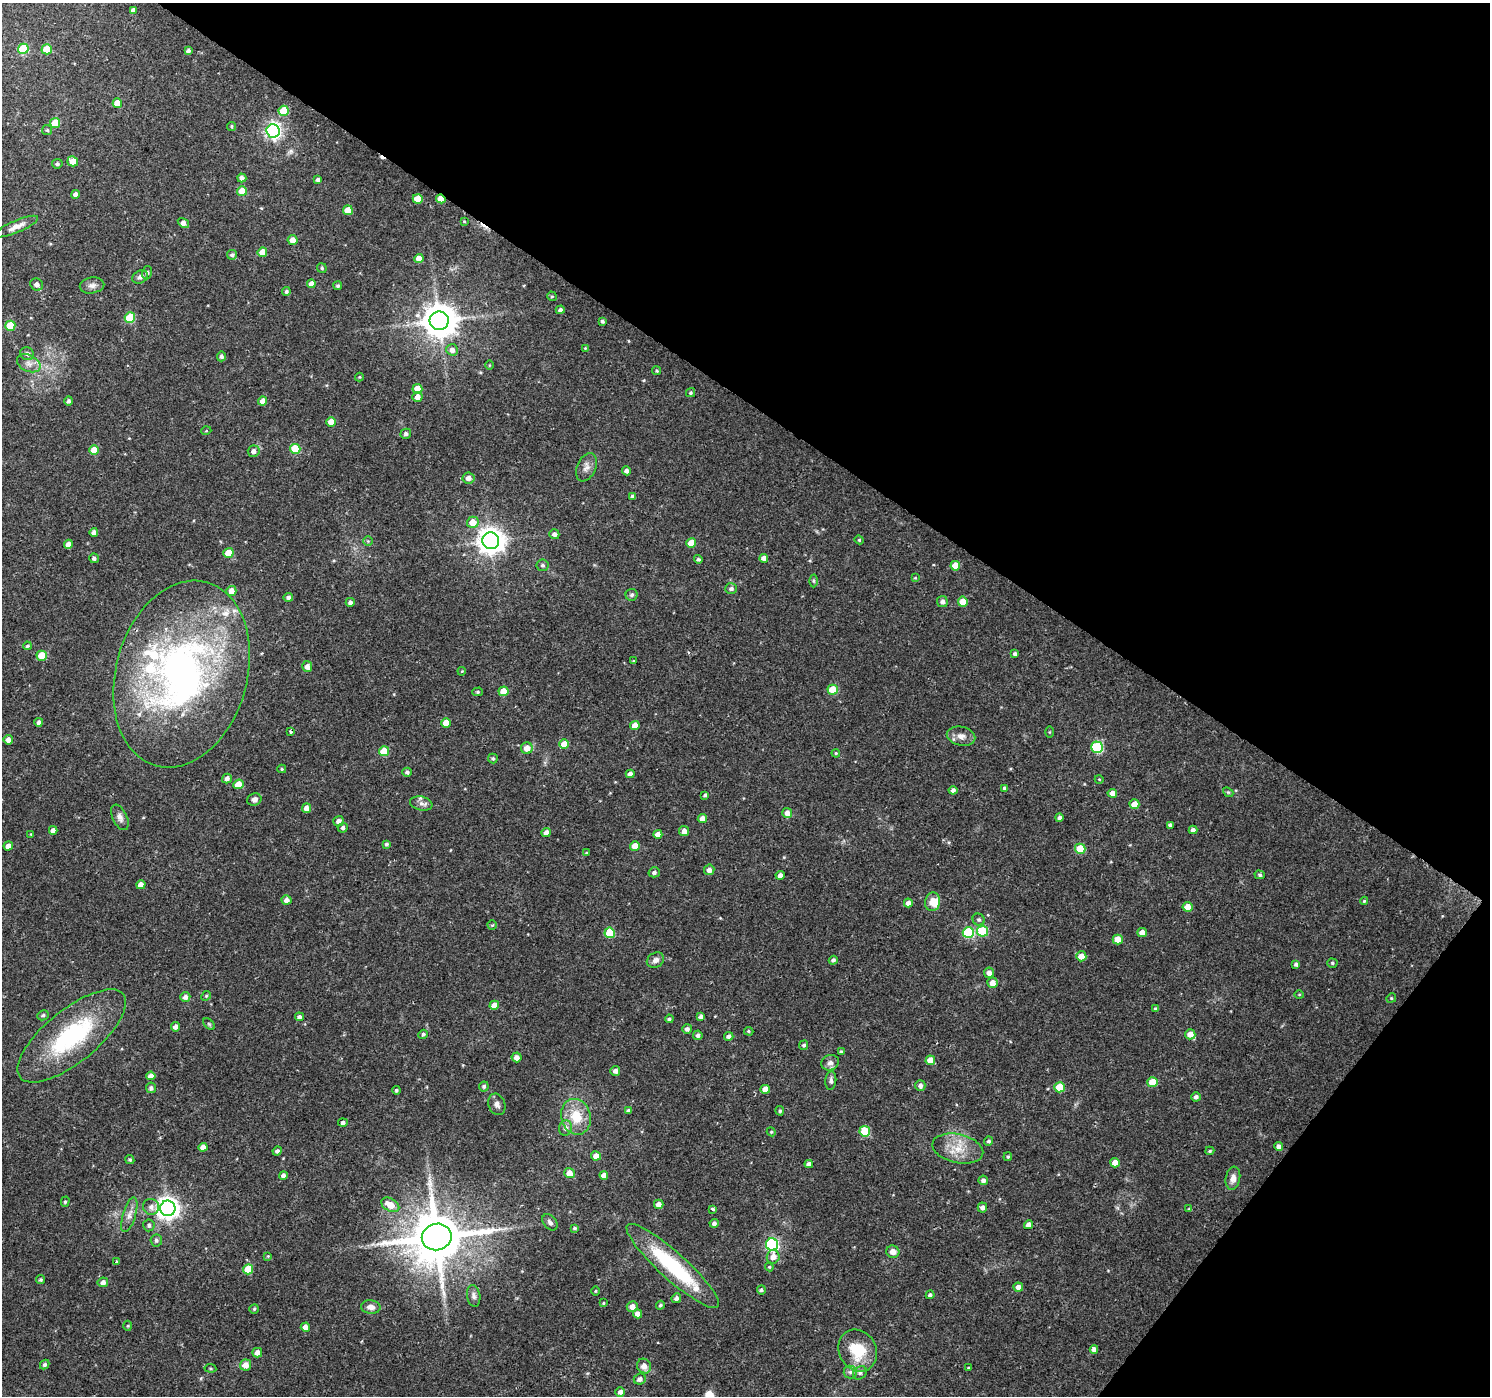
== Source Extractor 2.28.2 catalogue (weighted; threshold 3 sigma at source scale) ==
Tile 8 of 4 x 4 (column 4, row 2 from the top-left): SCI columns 4467-5954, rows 2971-4364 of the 5961 x 6007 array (HDU 1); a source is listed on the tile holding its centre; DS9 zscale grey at full resolution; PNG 1492 x 1398 px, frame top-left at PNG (2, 3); each listed source drawn as its Kron ellipse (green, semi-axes under 4 px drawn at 4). Shown black and unused: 34% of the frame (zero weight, under 2 of 3 exposures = <1% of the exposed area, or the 3 px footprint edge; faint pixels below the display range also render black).
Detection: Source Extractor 2.28.2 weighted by HDU 2 'WHT'; one run over the whole footprint, this tile lists its part. Background 0.0257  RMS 0.0035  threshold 0.0158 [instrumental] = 3 sigma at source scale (4.5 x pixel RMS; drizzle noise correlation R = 1.50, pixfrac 1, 0.0396/0.0396 arcsec/px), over >= 5 px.
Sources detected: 287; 1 inside a brighter object's white glare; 2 cosmic-ray / hot-pixel residue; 1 long thin detection or spike segment (spike, bleed or trail) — neither listed nor drawn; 6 inside a brighter listed object's ellipse — not listed separately; the other 277 listed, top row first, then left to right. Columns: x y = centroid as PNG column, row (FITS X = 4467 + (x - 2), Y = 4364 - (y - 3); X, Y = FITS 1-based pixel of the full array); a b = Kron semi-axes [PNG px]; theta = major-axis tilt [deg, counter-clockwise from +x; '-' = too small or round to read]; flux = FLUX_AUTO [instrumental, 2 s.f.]
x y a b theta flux
133 10 4 4 - 1.5
23 49 5 5 - 16
47 49 5 5 - 9.8
188 51 4 4 - 1.1
117 103 5 4 - 5.4
284 111 5 5 - 10
55 123 5 5 - 9.3
231 126 4 4 - 0.44
47 130 5 5 - 0.51
273 131 7 6 - 97
73 161 5 5 - 4.4
57 164 5 5 - 0.79
242 178 4 4 - 1.4
318 180 4 3 - 1.1
242 191 5 5 - 5.6
75 194 4 4 - 1.1
418 199 5 4 - 5.8
441 199 5 4 - 4.7
348 210 5 4 - 5
464 221 3 3 - 0.28
183 223 6 4 -34 2.1
16 227 23 6 23 2.7
292 240 5 5 - 3.3
262 252 5 4 - 4.6
232 255 5 5 - 0.88
419 258 4 4 - 3.4
322 268 5 4 - 0.49
147 273 6 5 - 0.69
140 277 8 6 25 1.3
37 284 6 6 - 1.8
311 284 4 4 - 2.5
92 285 12 8 9 1.7
338 286 4 4 - 0.66
286 291 4 4 - 0.66
552 296 5 4 - 0.45
560 310 4 4 - 0.99
130 317 5 5 - 14
439 321 9 9 - 720
602 321 4 3 - 0.67
10 326 5 5 - 11
585 348 4 4 - 0.31
452 350 6 5 - 2.1
27 354 7 6 - 1.4
221 356 5 4 - 0.93
29 363 12 8 -25 2.2
489 365 5 3 - 0.29
657 371 4 4 - 0.48
359 377 4 4 - 0.34
417 389 5 5 - 4.8
691 393 4 4 - 0.54
417 397 5 5 - 2.1
69 401 5 4 - 0.81
263 401 4 4 - 2.4
331 422 5 5 - 4.2
206 431 5 3 - 0.3
406 434 5 5 - 0.76
295 449 5 5 - 13
94 450 5 5 - 4.9
254 451 6 5 - 1.5
586 467 15 9 66 2.3
626 471 4 4 - 1.1
468 478 6 5 - 2
633 496 4 4 - 1.1
473 522 6 5 - 4.5
94 532 4 4 - 1.5
554 534 5 5 - 1.3
859 540 4 4 - 0.42
368 541 5 5 - 0.45
491 541 8 8 - 370
691 543 5 5 - 4.9
68 544 4 4 - 2
228 553 5 5 - 5.5
94 558 5 5 - 1
764 558 4 4 - 2.3
698 559 4 4 - 0.64
542 565 6 6 - 0.92
955 566 5 5 - 5.2
915 578 4 3 - 0.33
814 581 6 4 -89 0.61
731 589 6 5 - 0.9
231 591 5 5 - 3.2
632 595 6 6 - 0.75
288 597 4 4 - 1.1
350 602 4 4 - 1.1
942 602 5 5 - 1.2
963 602 5 5 - 4.8
27 646 4 3 - 0.52
1015 654 4 4 - 0.99
42 656 5 5 - 7.8
633 661 4 4 - 0.38
307 667 5 5 - 1.8
462 671 4 3 - 0.29
181 674 95 65 74 160
833 690 5 5 - 8.8
504 691 5 5 - 5.3
477 692 5 4 - 0.52
39 722 4 4 - 1.5
446 723 5 4 - 4.7
635 725 5 4 - 4.1
291 731 3 3 - 0.54
1049 732 6 4 89 0.36
961 736 14 9 -13 2.7
8 740 5 4 - 2
564 744 5 4 - 4.3
1097 747 6 5 - 30
527 748 6 6 - 3.2
384 751 5 5 - 8.1
836 753 4 3 - 0.35
493 758 5 5 - 0.7
282 769 4 4 - 0.47
407 772 5 4 - 0.92
630 774 4 4 - 1.6
227 779 5 4 - 1.4
1099 779 4 3 - 0.27
239 784 5 5 - 6.3
1005 788 4 3 - 0.81
953 790 4 4 - 1.3
1228 792 6 4 -41 0.46
1112 793 5 4 - 2.5
705 795 4 3 - 0.66
254 799 7 6 - 1.5
421 803 11 7 -13 1.7
1134 804 5 5 - 4.5
307 808 5 4 - 2.5
787 813 5 5 - 2.5
120 817 14 7 -64 1.8
1059 818 4 4 - 0.97
702 819 4 4 - 2.8
339 821 5 5 - 1.7
1170 825 3 3 - 0.6
343 828 5 5 - 0.93
53 830 4 4 - 1.6
1193 830 4 4 - 1.2
684 831 5 5 - 2.1
546 833 4 4 - 2.3
31 834 3 3 - 0.24
658 834 4 4 - 3
386 844 4 3 - 0.6
8 846 5 4 - 2.4
635 846 5 4 - 4.7
1080 849 5 5 - 9.6
586 853 4 3 - 0.37
709 870 5 5 - 1.6
654 872 5 5 - 0.94
780 875 4 4 - 1.8
1260 875 5 4 - 0.62
141 885 4 4 - 2.4
286 900 5 4 - 1.8
1364 901 4 4 - 0.38
933 902 9 7 80 3.6
908 903 4 4 - 1.9
1188 907 5 5 - 4.4
979 920 6 5 - 0.77
492 925 5 4 - 0.48
982 931 5 5 - 15
1142 932 5 4 - 2.3
610 933 5 5 - 13
968 933 6 5 - 21
1118 940 5 5 - 4.4
1081 956 5 5 - 3.4
655 960 9 7 31 1.8
833 960 4 4 - 0.96
1332 963 5 4 - 0.59
1296 964 4 4 - 0.8
989 973 5 5 - 2.1
992 983 5 5 - 2.7
1299 994 5 3 - 0.32
206 996 5 4 - 0.44
185 997 5 5 - 1.6
1391 998 5 4 - 0.43
494 1005 5 4 - 3.7
1156 1009 4 4 - 0.67
43 1015 6 5 - 0.75
299 1017 4 4 - 0.82
701 1017 4 4 - 1.4
669 1019 4 4 - 0.65
209 1024 7 4 -45 0.52
175 1027 4 4 - 1.6
687 1029 5 5 - 1.2
749 1031 5 4 - 0.42
423 1034 5 4 - 0.75
1190 1034 5 5 - 3.1
698 1035 5 4 - 1.1
72 1036 66 26 39 42
729 1036 4 4 - 1.3
804 1045 5 4 - 0.8
841 1052 4 4 - 0.76
517 1057 5 5 - 2.3
930 1060 5 4 - 4.3
830 1063 9 7 24 1.6
615 1071 5 5 - 1.5
151 1076 4 4 - 2.2
831 1081 9 5 85 1.2
1152 1082 5 5 - 6.8
484 1086 5 5 - 0.73
920 1086 5 5 - 1.4
1059 1087 5 5 - 8.4
151 1088 5 5 - 0.84
765 1089 5 4 - 3
396 1090 4 4 - 0.62
1196 1097 5 4 - 1.2
497 1104 11 8 -70 1.5
628 1111 4 4 - 1.1
780 1111 4 4 - 0.61
576 1117 18 14 -74 8.9
343 1122 5 4 - 0.93
565 1128 7 6 - 1.4
865 1131 5 5 - 13
771 1132 4 4 - 0.39
989 1141 4 4 - 0.67
1279 1146 4 4 - 1.4
203 1147 4 4 - 2
958 1149 26 14 -12 7.7
277 1151 5 4 - 0.98
1210 1151 4 4 - 0.51
596 1156 5 4 - 2.5
1008 1157 4 3 - 0.45
130 1160 5 4 - 0.6
1115 1163 5 4 - 3.6
809 1164 4 4 - 1.4
569 1173 5 5 - 3.3
283 1175 4 4 - 1.2
604 1175 4 4 - 2.1
1233 1178 11 7 80 2.4
983 1180 5 4 - 1.2
65 1202 5 4 - 0.53
659 1204 4 4 - 2.1
390 1205 10 6 -29 5
151 1207 8 8 - 1.5
168 1208 7 7 - 240
982 1208 5 4 - 1.2
713 1209 3 3 - 0.84
1189 1209 4 4 - 0.45
129 1215 18 6 73 2.3
550 1222 9 6 -50 1
714 1223 4 4 - 1.1
149 1225 6 5 - 0.8
1028 1225 4 4 - 1.5
574 1228 4 3 - 0.51
437 1237 15 13 18 2100
156 1240 6 6 - 0.85
772 1244 6 6 - 50
893 1252 6 6 - 2.5
268 1256 4 4 - 0.3
773 1257 6 6 - 2.6
116 1261 3 3 - 3.8
673 1266 61 13 -42 32
769 1267 4 4 - 0.36
248 1269 5 5 - 8.9
40 1280 5 4 - 0.57
103 1282 5 4 - 1.6
1018 1287 5 4 - 1.9
761 1290 4 4 - 0.63
596 1291 4 3 - 0.31
930 1295 4 4 - 0.82
474 1296 11 6 -80 1.3
676 1298 5 4 - 1.1
603 1303 3 3 - 0.32
660 1305 4 4 - 0.59
371 1307 9 7 -4 2.2
632 1307 5 5 - 2.1
254 1309 5 4 - 0.51
637 1314 4 4 - 2
128 1326 5 3 - 0.36
305 1327 4 4 - 2.9
1094 1349 4 4 - 1.5
858 1350 22 18 -61 13
257 1353 5 5 - 2.1
45 1364 5 4 - 0.72
245 1365 6 5 - 3.2
644 1366 7 7 - 2.4
210 1368 6 4 -7 0.45
968 1368 3 2 - 0.26
850 1372 6 6 - 0.96
860 1373 7 6 - 0.91
640 1379 6 5 - 1.4
620 1392 5 4 - 1.3
Overlapping masked pixels (flux is a lower limit): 1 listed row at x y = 441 199